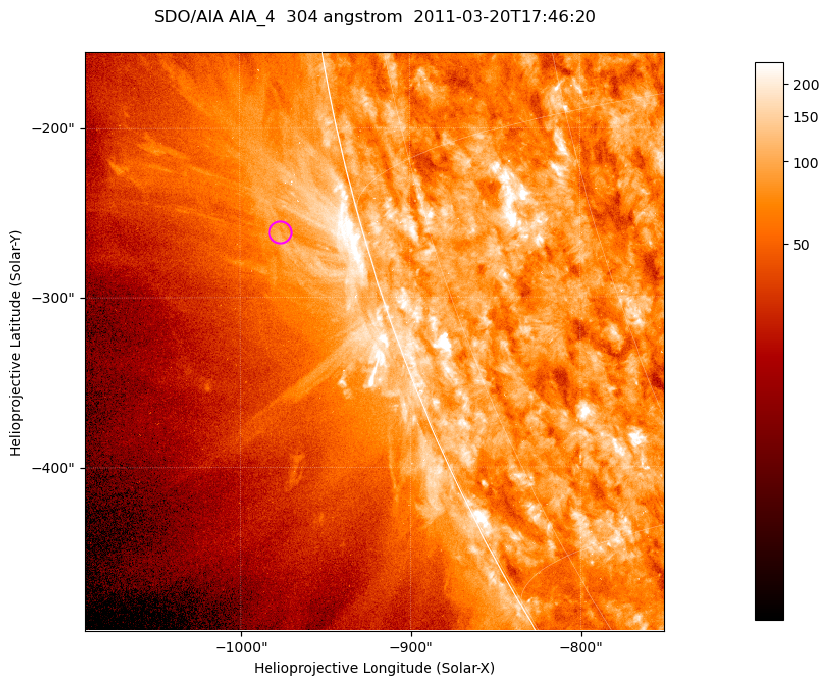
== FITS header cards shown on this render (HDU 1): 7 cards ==
TELESCOP= 'SDO/AIA '           / For AIA: SDO/AIA
INSTRUME= 'AIA_4   '           / For AIA: AIA_ATA1, AIA_ATA2, AIA_ATA3 or AIA_AT
WAVELNTH=                  304 / [angstrom] Wavelength
WAVEUNIT= 'angstrom'           / Wavelength unit: angstrom
DATE-OBS= '2011-03-20T17:46:20.123' / [ISO] Date when observation started; ISO 8
CTYPE1  = 'HPLN-TAN'           / CTYPE1; Typically HPLN
CTYPE2  = 'HPLT-TAN'           / CTYPE2; Typically HPLT

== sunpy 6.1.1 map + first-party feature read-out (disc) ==
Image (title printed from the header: SDO/AIA AIA_4  304 angstrom  2011-03-20T17:46:20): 568 x 568 px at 0.6 arcsec/px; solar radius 964 arcsec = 1606 px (partial field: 1.8% of the solar disc is inside the frame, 44% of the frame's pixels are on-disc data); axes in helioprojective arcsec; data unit not stated in the header (colour bar unlabelled)
Orientation: roll -0.132 deg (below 1 deg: not rotated)
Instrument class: DISC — disc imager (sunpy class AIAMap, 304 A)
Bright regions (active regions / flare kernels): reference = the on-disc median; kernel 5 px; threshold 5 sigma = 143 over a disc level ~80.7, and >= 1.15x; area >= 322 px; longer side >= 7 px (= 4.2 arcsec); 0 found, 0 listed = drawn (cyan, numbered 1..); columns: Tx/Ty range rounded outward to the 2 arcsec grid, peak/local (2 s.f.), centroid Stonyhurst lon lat
Off-limb structures (1.02-1.3 R_sun): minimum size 161 px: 5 found; the strongest spans PA ~100..105 deg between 1.02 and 1.06 R_sun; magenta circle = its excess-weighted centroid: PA ~105 deg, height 1.05 R_sun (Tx ~-976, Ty ~-262 arcsec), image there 1.5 x the reference